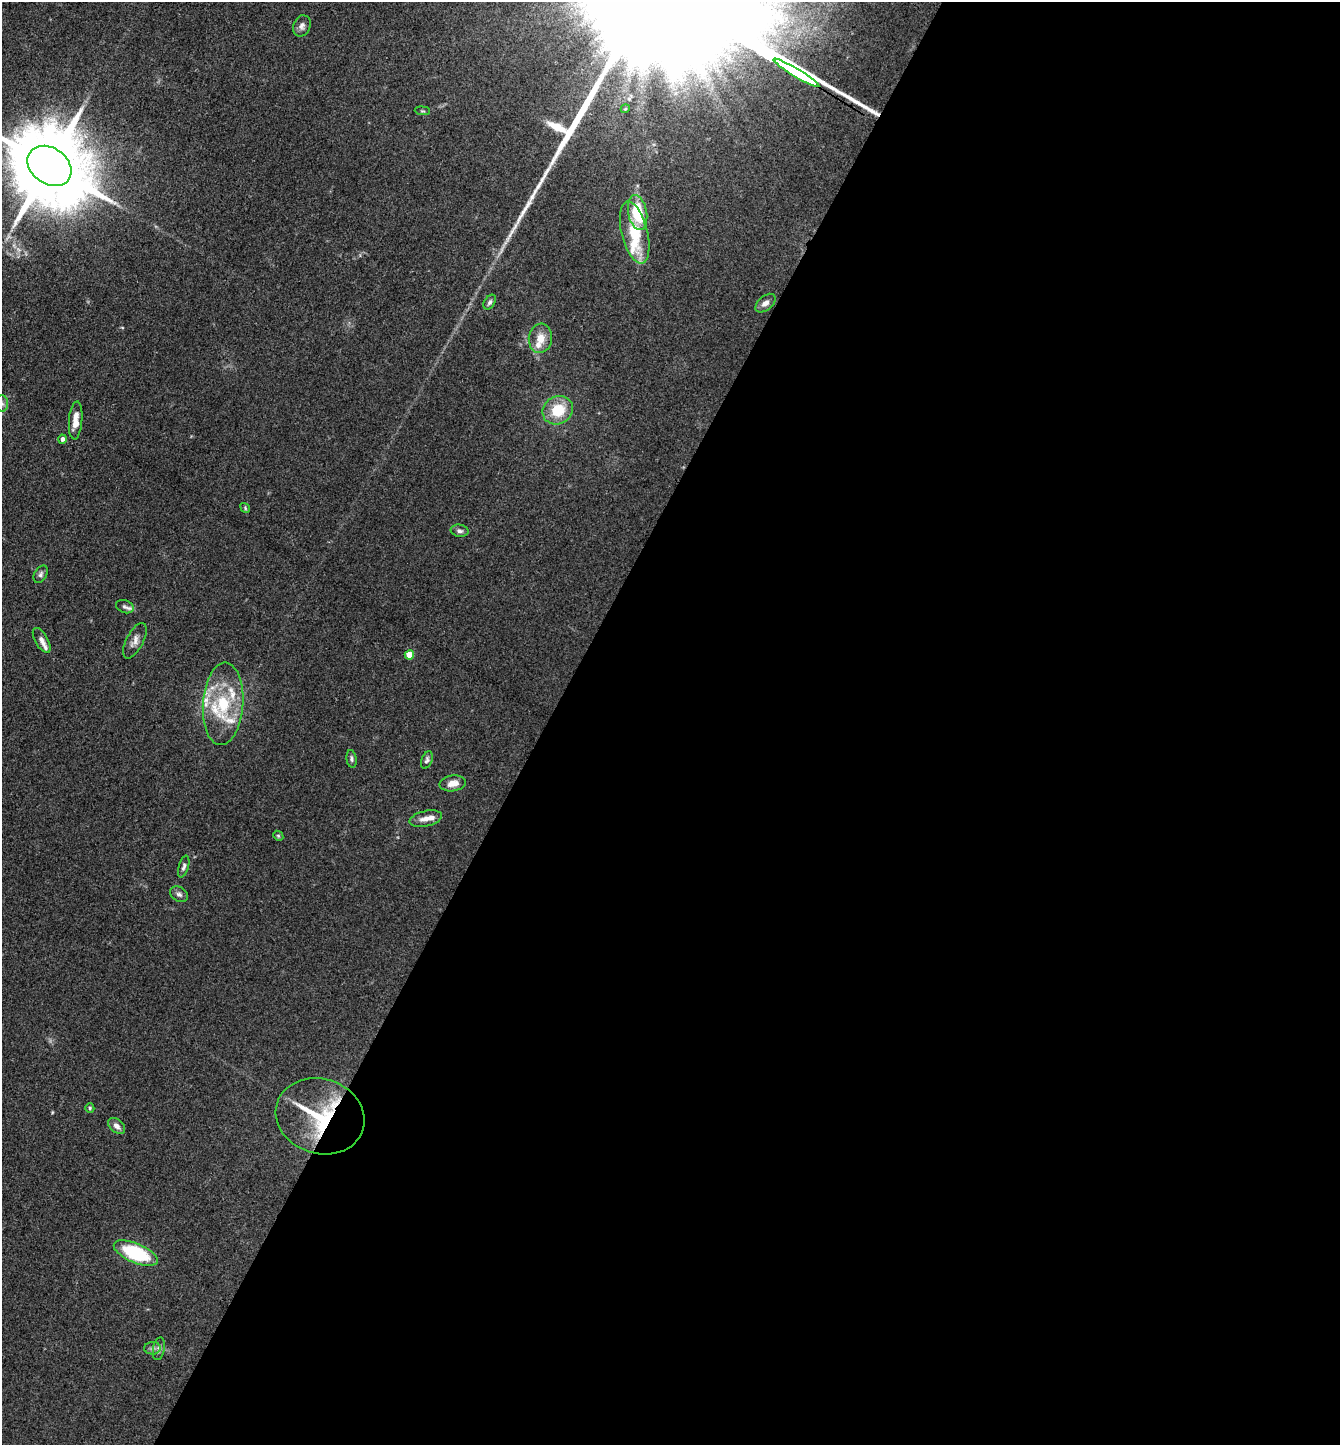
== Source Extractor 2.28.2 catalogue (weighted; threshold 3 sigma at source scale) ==
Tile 12 of 4 x 4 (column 4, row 3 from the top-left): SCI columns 4300-5637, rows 1446-2888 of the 5784 x 5775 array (HDU 1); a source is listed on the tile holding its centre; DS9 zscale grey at full resolution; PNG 1342 x 1447 px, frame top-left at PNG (2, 2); each listed source drawn as its Kron ellipse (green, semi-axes under 4 px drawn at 4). Shown black and unused: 59% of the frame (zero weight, under 3 of 4 exposures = <1% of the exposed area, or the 3 px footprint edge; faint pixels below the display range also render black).
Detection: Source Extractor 2.28.2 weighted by HDU 2 'WHT'; one run over the whole footprint, this tile lists its part. Background 0.0825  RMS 0.0063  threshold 0.0284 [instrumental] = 3 sigma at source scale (4.5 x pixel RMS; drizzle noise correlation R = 1.50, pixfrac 1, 0.05/0.05 arcsec/px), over >= 5 px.
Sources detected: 44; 1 too faint to see at this stretch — neither listed nor drawn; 8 inside a brighter listed object's ellipse — not listed separately; the other 35 listed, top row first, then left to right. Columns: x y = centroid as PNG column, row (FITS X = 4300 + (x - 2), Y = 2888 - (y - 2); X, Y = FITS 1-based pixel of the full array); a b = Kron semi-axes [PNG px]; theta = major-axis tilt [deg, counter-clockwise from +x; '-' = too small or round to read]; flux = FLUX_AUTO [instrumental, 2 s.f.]
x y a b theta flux
302 26 11 8 66 2.8
796 73 26 3 -31 5700
625 109 4 3 - 0.61
422 111 8 3 -5 0.69
49 166 24 18 -35 9900
638 212 17 9 -80 28
635 233 32 13 -76 26
490 302 8 5 57 1.5
765 303 12 7 40 3.6
540 338 15 11 81 8.2
2 404 8 6 -89 2
558 410 15 14 - 20
76 420 19 6 85 6.9
62 439 4 4 - 2.3
245 508 5 4 - 0.8
460 531 9 6 -11 2.1
41 574 9 6 59 1.8
125 607 9 6 -20 2
42 640 14 6 -60 3
135 641 19 8 63 4.4
409 655 5 4 - 12
223 704 41 20 86 37
352 759 9 5 -82 1.5
427 760 9 5 68 1.6
453 783 13 8 8 6.2
426 819 16 7 13 4.8
278 836 5 4 - 0.87
184 867 11 5 74 1.8
179 894 9 7 -31 2.1
90 1108 4 4 - 1
320 1116 45 37 -18 58
116 1126 10 6 -43 3.4
136 1253 23 9 -23 46
152 1348 8 6 1 2
159 1349 11 5 79 2
Overlapping masked pixels (flux is a lower limit): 2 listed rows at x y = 796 73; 320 1116
Isophote crosses this tile's border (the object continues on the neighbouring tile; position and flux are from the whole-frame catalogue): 2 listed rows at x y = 49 166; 2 404